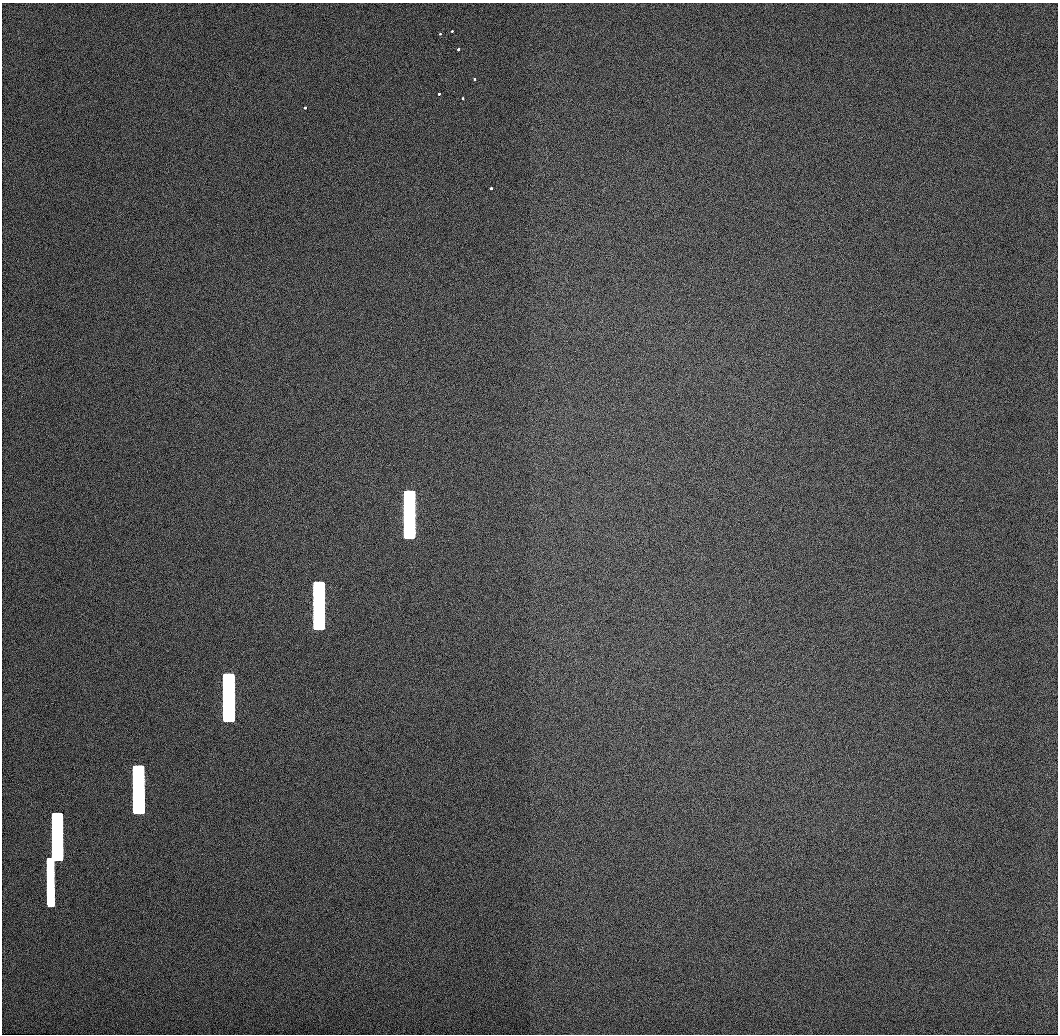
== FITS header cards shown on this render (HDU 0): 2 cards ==
NAXIS1  =                 1056 / Length of Axis 1 (Serial)
NAXIS2  =                 1032 / Length of Axis 2 (Parallel)

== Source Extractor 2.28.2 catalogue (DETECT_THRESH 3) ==
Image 1056 x 1032 px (HDU 0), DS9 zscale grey, 1 PNG px = 1 image px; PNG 1060 x 1036 px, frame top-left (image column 1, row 1032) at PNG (2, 3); no overlay
Background 505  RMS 3.2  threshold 9.54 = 3 sigma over >= 5 px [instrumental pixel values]
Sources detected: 14; all 14 listed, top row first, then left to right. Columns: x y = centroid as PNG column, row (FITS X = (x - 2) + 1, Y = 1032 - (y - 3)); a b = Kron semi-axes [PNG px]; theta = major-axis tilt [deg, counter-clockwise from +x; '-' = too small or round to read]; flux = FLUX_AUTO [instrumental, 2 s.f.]
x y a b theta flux
452 31 3 3 - 340
440 34 3 3 - 360
458 49 3 3 - 540
474 79 3 3 - 660
439 94 3 3 - 620
463 98 3 3 - 670
305 108 3 3 - 590
491 188 3 3 - 790
409 514 46 10 -90 490000
319 606 46 10 -90 450000
228 697 46 10 -90 380000
138 789 46 10 -90 280000
57 836 46 10 -90 170000
50 882 47 6 -89 86000